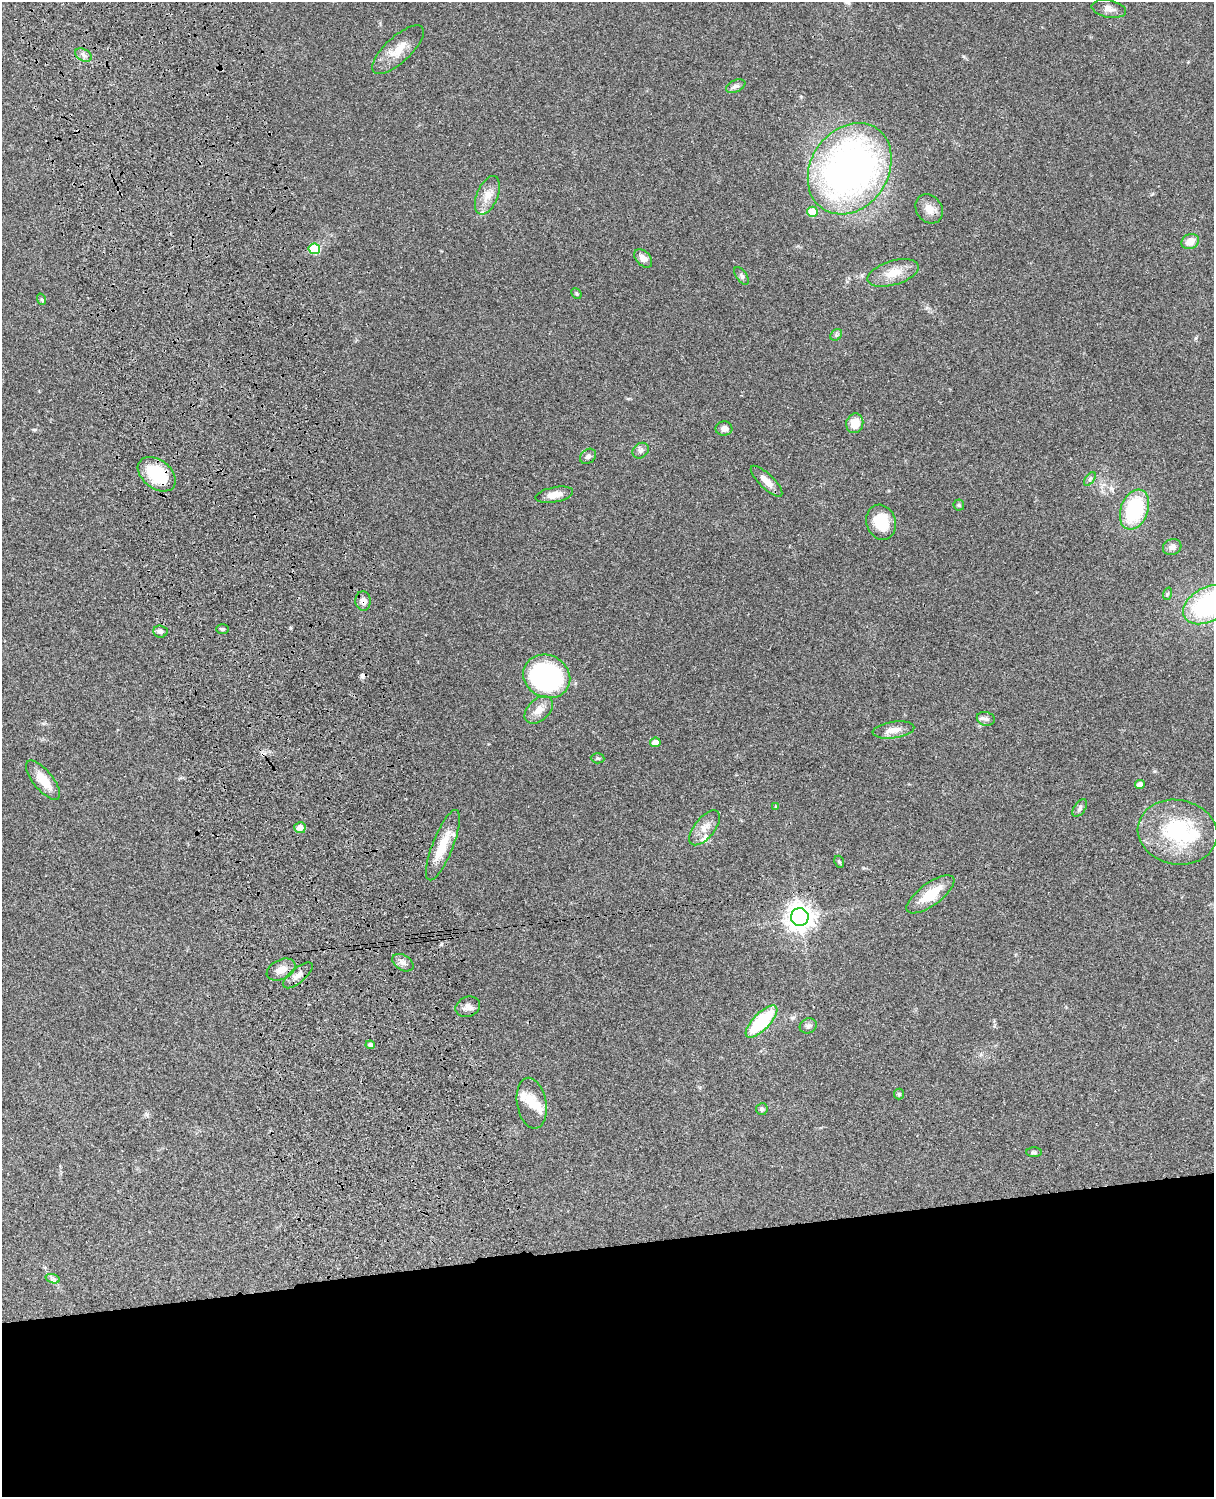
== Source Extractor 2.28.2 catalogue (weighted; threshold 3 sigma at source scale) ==
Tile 11 of 4 x 3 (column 3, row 3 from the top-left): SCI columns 2545-3756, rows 279-1773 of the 5087 x 4929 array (HDU 1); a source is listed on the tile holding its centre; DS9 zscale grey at full resolution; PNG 1216 x 1499 px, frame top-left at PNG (2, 2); each listed source drawn as its Kron ellipse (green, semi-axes under 4 px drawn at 4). Shown black and unused: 17% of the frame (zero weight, under 3 of 4 exposures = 6% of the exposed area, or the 3 px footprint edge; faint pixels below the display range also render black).
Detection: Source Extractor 2.28.2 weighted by HDU 2 'WHT'; one run over the whole footprint, this tile lists its part. Background 0.0756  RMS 0.0057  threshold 0.0257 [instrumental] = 3 sigma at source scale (4.5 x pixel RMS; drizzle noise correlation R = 1.50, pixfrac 1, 0.05/0.05 arcsec/px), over >= 5 px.
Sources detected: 69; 1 cosmic-ray / hot-pixel residue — neither listed nor drawn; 6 inside a brighter listed object's ellipse — not listed separately; the other 62 listed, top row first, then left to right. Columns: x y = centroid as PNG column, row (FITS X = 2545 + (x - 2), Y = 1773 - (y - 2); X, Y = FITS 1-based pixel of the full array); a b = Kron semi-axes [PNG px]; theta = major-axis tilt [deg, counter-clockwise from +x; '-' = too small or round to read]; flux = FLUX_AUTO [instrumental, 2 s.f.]
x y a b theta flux
1109 9 17 8 -11 3.4
398 50 33 13 43 10
84 55 9 6 -28 2
736 86 10 6 25 1.8
850 169 48 38 56 250
487 195 20 10 67 6.6
929 209 15 12 -53 5.5
813 212 5 5 - 15
1190 241 9 7 26 6.4
314 249 5 5 - 23
643 258 11 7 -47 3.5
893 273 26 12 17 10
742 276 10 5 -56 1.4
576 294 6 4 -48 0.75
41 299 6 3 -71 0.68
836 335 6 5 - 1.2
855 423 10 8 74 8.8
724 429 8 7 - 2.8
641 451 9 7 38 1.9
588 456 9 6 40 1.7
157 474 21 14 -38 27
1090 479 8 4 54 1.1
767 481 21 7 -44 5.3
554 495 19 7 11 5.7
959 505 5 5 - 0.77
1134 510 21 13 70 40
881 522 18 14 -73 17
1172 547 9 8 - 2.7
1167 594 6 4 71 0.67
363 601 9 7 -85 3.1
1208 605 26 17 28 70
223 629 6 4 -1 0.91
160 631 7 6 - 1.8
547 676 24 21 -28 97
539 710 16 10 42 5.7
986 719 9 7 -13 2.1
893 730 21 8 8 5.2
655 742 5 5 - 4.3
598 758 7 5 -3 0.94
43 780 24 10 -51 10
1140 784 5 4 - 3.5
776 806 4 3 - 0.53
1080 808 10 5 56 1.5
300 828 6 5 - 4.3
705 828 21 10 51 5.9
1177 832 40 32 -11 47
443 845 37 10 69 14
839 862 6 4 -66 0.87
930 894 28 11 36 15
800 917 9 9 - 560
403 963 11 7 -32 2.7
281 970 15 9 26 5
298 975 18 7 40 3.9
468 1007 12 10 23 3.5
761 1021 21 8 46 34
808 1026 9 7 24 2
370 1045 4 4 - 1.6
899 1094 5 5 - 0.69
532 1103 26 14 -79 8.2
762 1109 6 5 - 1
1034 1152 8 4 0 1
53 1279 7 4 -18 1.3
Overlapping masked pixels (flux is a lower limit): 2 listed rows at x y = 157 474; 363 601
Isophote crosses this tile's border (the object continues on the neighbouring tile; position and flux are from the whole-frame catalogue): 1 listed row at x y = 1208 605
Unlisted compact peaks at least as high as the median listed source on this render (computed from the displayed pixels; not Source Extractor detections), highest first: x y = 290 628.